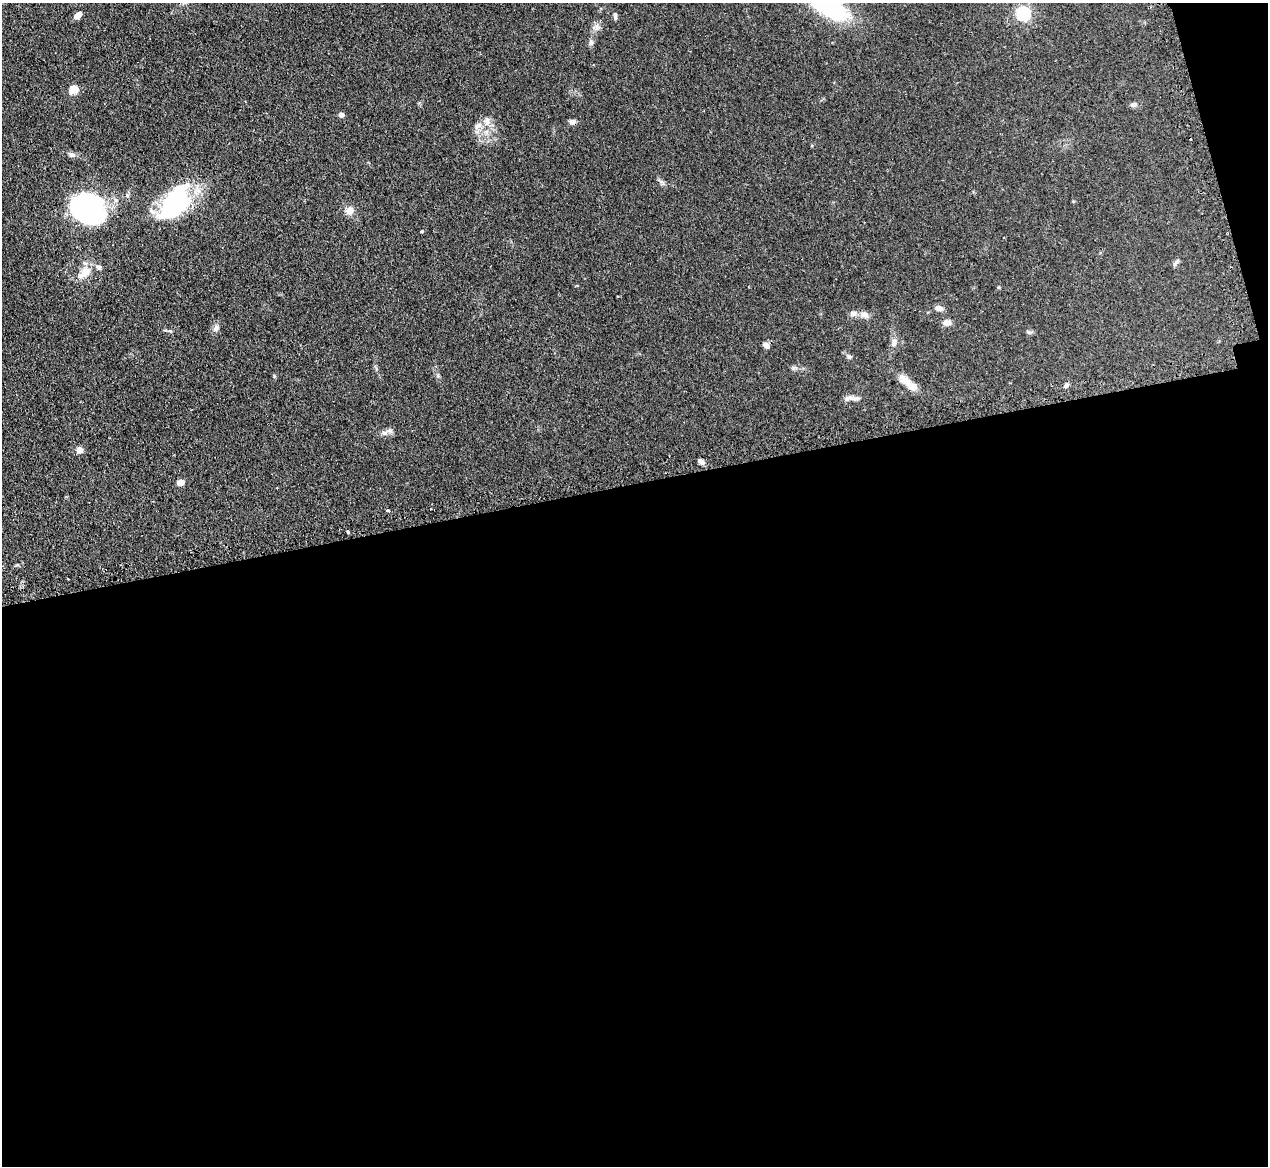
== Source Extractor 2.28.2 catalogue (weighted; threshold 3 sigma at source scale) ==
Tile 16 of 4 x 4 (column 4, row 4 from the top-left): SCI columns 3834-5099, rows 165-1328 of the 5133 x 5106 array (HDU 1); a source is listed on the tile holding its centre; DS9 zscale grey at full resolution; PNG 1270 x 1168 px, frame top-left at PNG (2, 3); no overlay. Shown black and unused: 60% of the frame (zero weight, under 2 of 3 exposures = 4% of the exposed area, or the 3 px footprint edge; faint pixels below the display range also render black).
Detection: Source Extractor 2.28.2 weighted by HDU 2 'WHT'; one run over the whole footprint, this tile lists its part. Background 0.107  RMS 0.0075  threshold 0.0336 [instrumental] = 3 sigma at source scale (4.5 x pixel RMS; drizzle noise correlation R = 1.50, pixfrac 1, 0.05/0.05 arcsec/px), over >= 5 px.
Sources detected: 39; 1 cosmic-ray / hot-pixel residue — not listed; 3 inside a brighter listed object's ellipse — not listed separately; the other 35 listed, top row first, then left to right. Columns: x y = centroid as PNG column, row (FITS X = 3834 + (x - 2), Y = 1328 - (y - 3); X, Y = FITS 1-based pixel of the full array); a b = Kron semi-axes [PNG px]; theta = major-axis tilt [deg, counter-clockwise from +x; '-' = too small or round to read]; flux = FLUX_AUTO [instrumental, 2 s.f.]
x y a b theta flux
827 6 36 14 -30 110
1023 13 6 6 - 140
78 15 9 5 39 4.9
615 16 9 4 -85 1.5
596 27 12 4 -90 2.4
591 42 9 5 -86 1.9
73 90 7 6 - 12
1133 104 8 6 16 2
341 115 5 4 - 3.3
487 121 13 6 -87 4
572 121 8 5 -6 2.5
477 126 11 7 28 3.6
71 154 8 6 -21 1.9
175 202 40 21 56 78
89 209 33 26 -38 130
349 210 10 9 - 4.9
422 231 4 3 - 1.8
1176 263 13 4 54 1.5
85 272 19 10 39 10
939 308 10 7 -10 2.9
864 314 12 8 -16 4.3
947 323 9 6 1 4.1
216 329 10 6 45 2.1
894 342 13 6 81 3.1
766 345 8 6 -45 2.7
849 356 7 6 - 1.5
906 381 27 9 -42 8.6
1066 385 6 5 - 2.1
854 398 22 5 -8 3.5
385 433 9 6 -6 2.7
79 450 9 7 -45 3.3
701 461 7 5 -45 2.8
180 482 5 4 - 9.5
388 510 3 3 - 1.5
348 532 3 3 - 1.3
Isophote crosses this tile's border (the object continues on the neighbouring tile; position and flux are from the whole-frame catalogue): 1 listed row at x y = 827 6
Unlisted compact peaks at least as high as the median listed source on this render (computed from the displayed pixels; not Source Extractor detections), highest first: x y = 793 368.